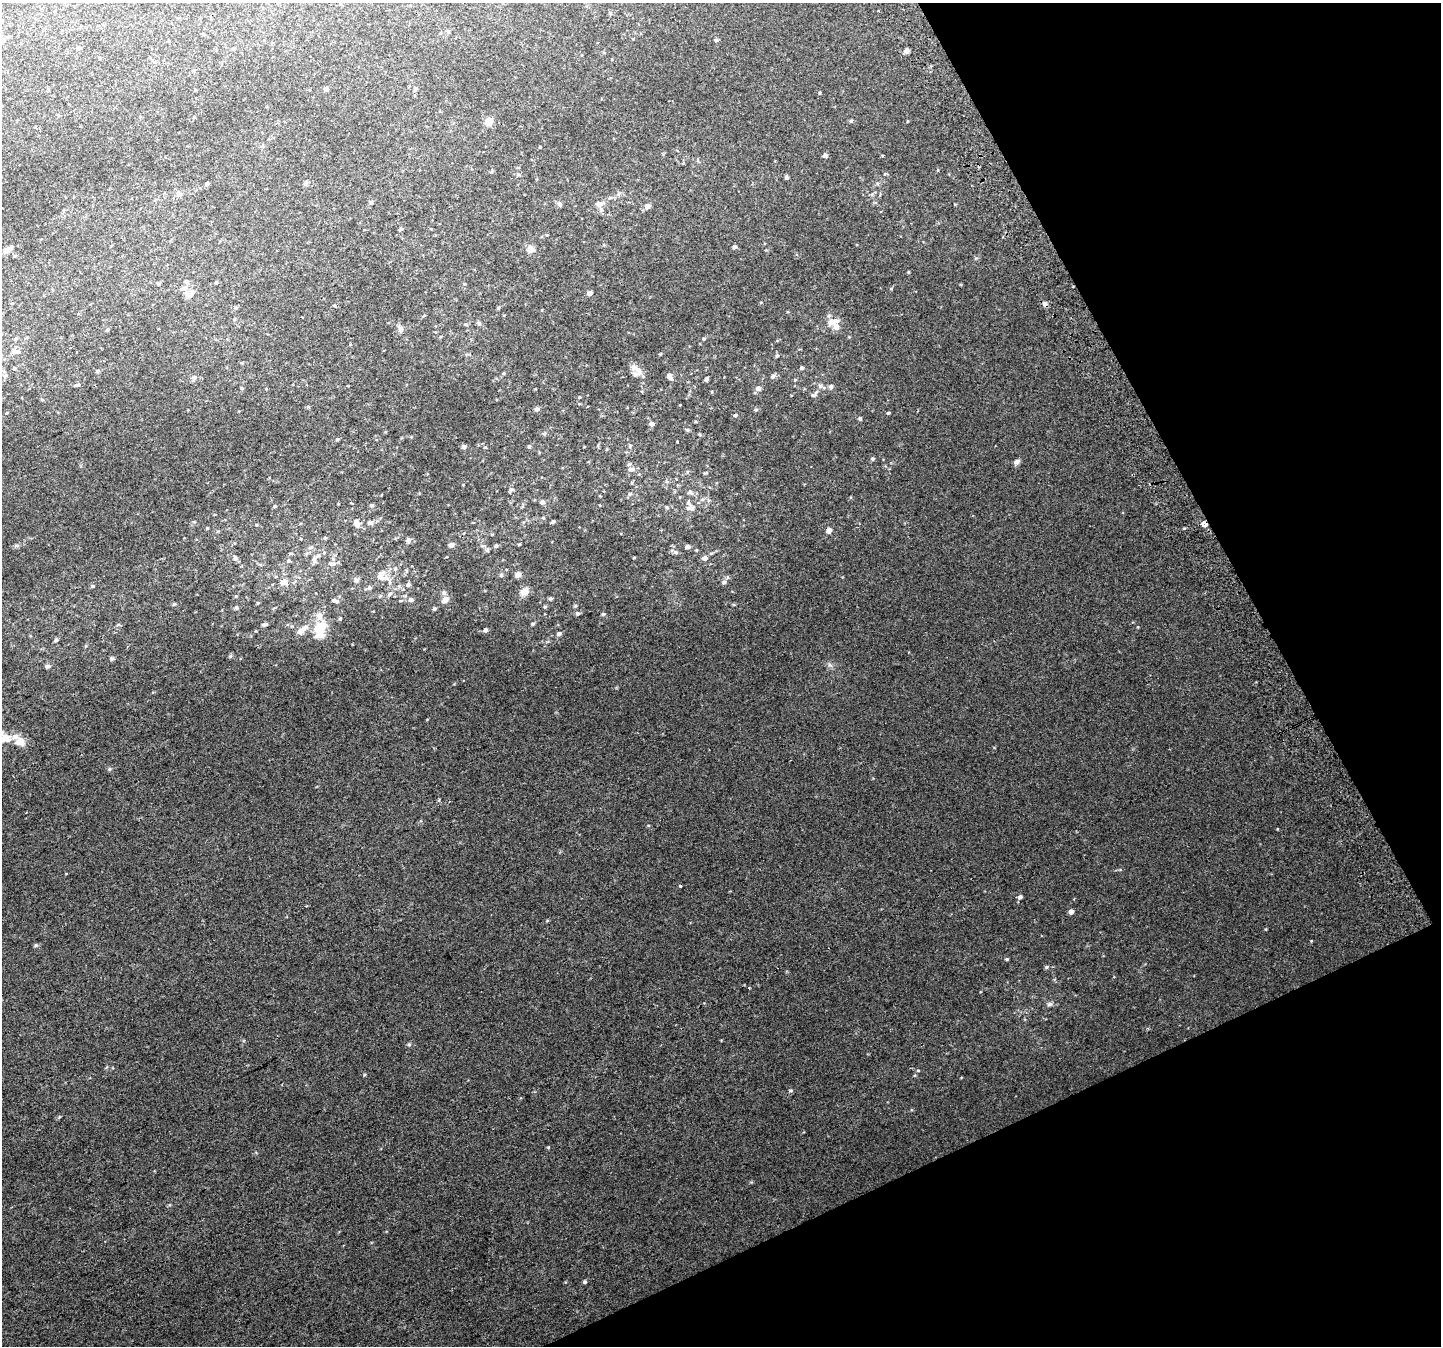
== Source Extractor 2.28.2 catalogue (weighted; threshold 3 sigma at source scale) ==
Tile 12 of 4 x 4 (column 4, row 3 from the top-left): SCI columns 4360-5798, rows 1524-2867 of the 5835 x 5676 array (HDU 1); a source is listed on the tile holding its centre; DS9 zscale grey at full resolution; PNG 1443 x 1348 px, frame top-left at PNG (2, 3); no overlay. Shown black and unused: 23% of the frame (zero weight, under 2 of 3 exposures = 2% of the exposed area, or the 3 px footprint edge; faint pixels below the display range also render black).
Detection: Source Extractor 2.28.2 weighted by HDU 2 'WHT'; one run over the whole footprint, this tile lists its part. Background 0.012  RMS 0.0062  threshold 0.0279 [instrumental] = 3 sigma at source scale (4.5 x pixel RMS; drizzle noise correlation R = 1.50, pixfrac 1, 0.0396/0.0396 arcsec/px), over >= 5 px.
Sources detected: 177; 1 inside a brighter object's white glare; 1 cosmic-ray / hot-pixel residue — not listed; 10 inside a brighter listed object's ellipse — not listed separately; the other 165 listed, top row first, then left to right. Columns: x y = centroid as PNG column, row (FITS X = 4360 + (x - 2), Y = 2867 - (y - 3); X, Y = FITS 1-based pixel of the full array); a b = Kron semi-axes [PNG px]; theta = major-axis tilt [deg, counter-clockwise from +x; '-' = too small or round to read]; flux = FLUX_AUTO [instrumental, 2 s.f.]
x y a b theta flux
448 32 5 5 - 0.8
203 34 4 4 - 0.56
716 40 6 4 -44 0.78
169 41 3 3 - 0.44
78 48 5 5 - 1.5
907 51 6 5 - 1.9
326 89 6 5 - 1.1
415 89 5 5 - 1.2
489 121 8 8 - 5.1
851 121 5 4 - 0.69
540 147 3 3 - 0.54
825 155 6 5 - 1.2
518 174 5 4 - 0.75
786 177 5 5 - 0.95
306 183 7 5 43 1.1
206 184 4 4 - 1.2
179 194 7 6 - 1.8
371 202 5 5 - 1
559 204 7 5 -53 1.5
599 204 11 7 11 2.5
647 206 5 5 - 3
401 229 4 3 - 0.97
734 247 4 4 - 1.5
530 249 8 7 - 3.2
7 250 11 5 37 3.1
14 256 5 4 - 0.72
186 281 5 5 - 0.92
158 284 4 4 - 0.79
184 288 10 6 12 2.4
192 291 8 7 - 2.9
589 293 6 5 - 2
761 302 5 3 - 0.46
235 308 6 4 -20 0.85
498 308 5 4 - 0.66
829 315 6 3 19 0.81
833 322 12 7 15 5.8
479 323 6 6 - 1.2
466 324 5 4 - 0.78
400 329 9 7 -77 2.1
107 330 5 4 - 0.85
15 339 6 4 36 0.83
704 339 4 4 - 0.7
13 351 9 6 7 1.8
777 355 5 4 - 1
14 368 5 4 - 0.78
802 368 4 4 - 1.3
636 369 18 7 -42 5.7
97 371 5 5 - 0.88
504 373 5 3 - 0.53
5 376 8 6 36 1.4
669 376 7 4 -53 2.9
772 376 7 5 42 1.2
194 378 7 5 73 1.3
706 379 4 4 - 1.3
795 380 4 4 - 0.61
78 385 7 4 3 1
821 386 13 5 -21 2.2
242 388 4 4 - 0.64
758 388 5 5 - 2.7
813 395 8 5 9 1.2
579 397 4 3 - 0.51
42 400 5 3 - 0.52
308 407 6 3 -19 0.62
537 409 5 5 - 1.8
756 410 5 3 - 0.71
888 413 4 3 - 0.68
735 415 5 4 - 1.2
860 419 6 4 -63 0.84
652 424 5 4 - 2.6
687 430 5 4 - 0.79
699 434 6 3 -20 0.61
337 439 4 4 - 0.69
529 446 5 4 - 0.89
630 446 5 4 - 0.75
464 447 5 5 - 1.5
485 447 5 3 - 0.46
872 459 5 5 - 1
1016 462 6 5 - 2.2
631 469 9 6 4 2.2
706 473 8 3 13 0.64
632 483 5 3 - 0.49
511 489 7 5 -90 1.2
690 492 9 7 -36 1.9
630 494 5 4 - 0.93
702 499 6 4 2 1
542 502 5 5 - 1.7
372 505 5 5 - 1.2
274 506 5 4 - 0.72
667 507 5 5 - 1
690 508 12 7 -1 3.1
543 518 5 4 - 0.71
356 522 9 7 75 2.5
553 522 4 3 - 1
370 523 7 6 - 1.8
1204 524 5 4 - 20
256 525 5 3 - 0.54
207 528 4 4 - 0.51
1184 528 3 3 - 0.75
829 530 7 7 - 1.7
325 538 5 4 - 0.74
408 540 6 6 - 2
519 544 4 3 - 0.57
16 545 8 4 9 1.1
451 545 5 5 - 2.7
483 546 6 4 0 0.93
496 546 5 4 - 1.1
311 547 9 5 27 1.4
687 547 5 4 - 2.2
675 552 7 5 -14 1.3
634 557 4 3 - 0.53
235 558 7 5 -63 1.7
705 558 6 5 - 2.7
314 560 9 7 -74 2.2
289 561 5 5 - 0.82
333 563 9 6 -3 2.1
395 569 5 5 - 1.1
381 574 10 9 - 5.2
518 574 6 6 - 3
501 575 5 5 - 1
727 577 6 4 -72 0.77
356 580 7 6 - 1.4
284 582 10 7 0 5.1
390 582 6 4 -89 1.3
724 582 6 5 - 1.3
408 585 6 5 - 1.5
93 586 5 4 - 0.68
369 588 6 6 - 1.5
524 591 11 8 31 4.7
444 593 7 5 88 1.2
390 594 8 5 38 1.4
550 598 5 4 - 0.96
410 600 6 5 - 1.9
445 600 9 6 44 3.5
335 601 9 4 -18 1.5
174 604 6 3 18 0.63
545 607 5 4 - 0.82
236 608 5 5 - 0.98
434 609 5 4 - 0.99
577 613 5 5 - 1.3
603 614 5 4 - 0.73
319 616 11 8 -87 3.4
340 619 4 3 - 0.64
265 624 6 4 9 1.3
533 624 5 4 - 0.96
305 627 12 7 30 3
320 628 12 10 60 14
485 630 5 4 - 1.5
559 634 6 5 - 1.5
56 640 5 4 - 1.1
112 659 5 4 - 1.4
830 665 8 4 -44 1.3
48 666 6 5 - 1.3
5 738 13 9 -18 7.5
20 741 8 7 - 6.5
680 886 4 3 - 0.48
1020 897 5 4 - 1.7
1071 912 5 5 - 2.1
36 945 6 5 - 0.89
1007 959 4 4 - 0.7
1046 967 5 5 - 0.82
1050 1004 8 6 15 1.4
409 1044 6 4 0 0.84
918 1070 5 3 - 0.52
790 1091 7 3 0 0.74
585 1282 5 5 - 0.86
Overlapping masked pixels (flux is a lower limit): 1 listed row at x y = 1204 524
Isophote crosses this tile's border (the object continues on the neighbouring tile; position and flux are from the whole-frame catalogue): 1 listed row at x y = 5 738
Unlisted compact peaks at least as high as the median listed source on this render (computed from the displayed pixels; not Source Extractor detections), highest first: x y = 548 1147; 364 1075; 1311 941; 230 656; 110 769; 976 258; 908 272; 1138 627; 891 289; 575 606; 547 920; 648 825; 660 354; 819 93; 169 1205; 66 874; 915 1075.